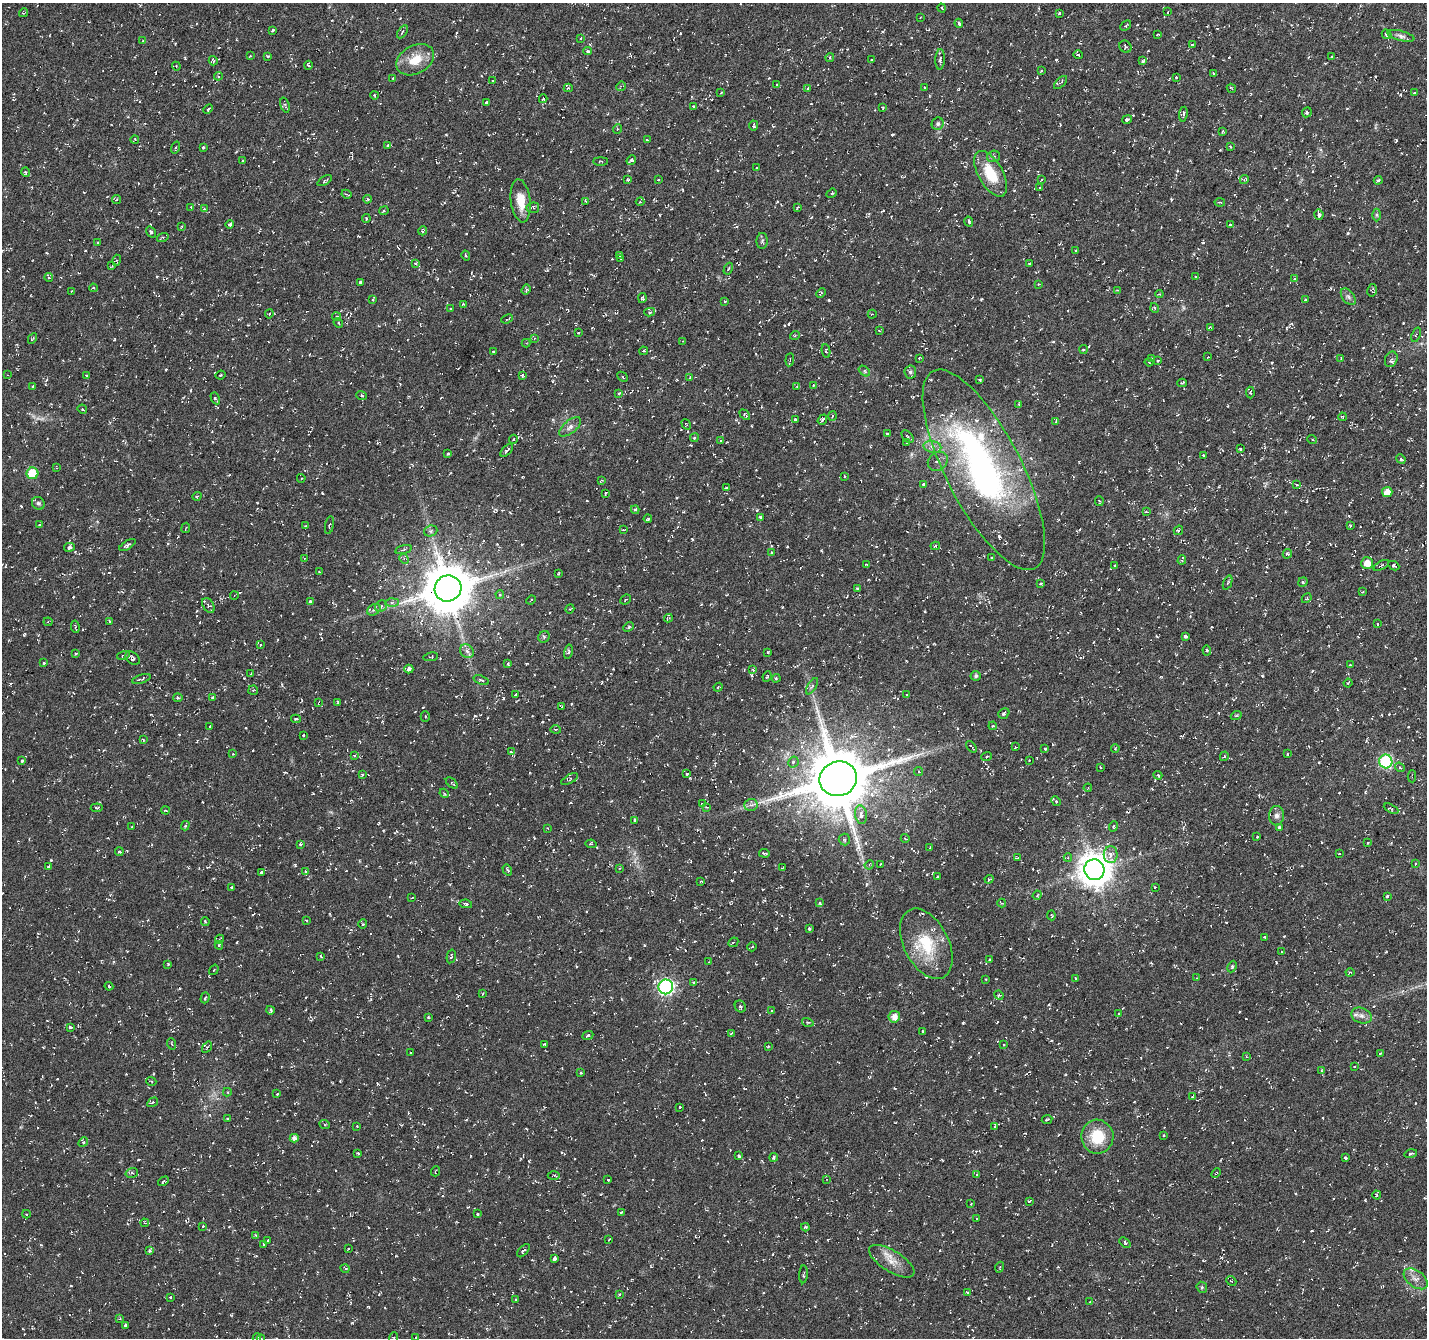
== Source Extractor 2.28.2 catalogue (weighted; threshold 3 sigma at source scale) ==
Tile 10 of 4 x 4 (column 2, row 3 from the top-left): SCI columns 1426-2850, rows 1540-2875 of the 5707 x 5815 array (HDU 1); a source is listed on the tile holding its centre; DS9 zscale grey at full resolution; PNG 1429 x 1340 px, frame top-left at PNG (2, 3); each listed source drawn as its Kron ellipse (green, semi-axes under 4 px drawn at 4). Nothing masked; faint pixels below the display range render black.
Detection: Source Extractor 2.28.2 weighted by HDU 2 'WHT'; one run over the whole footprint, this tile lists its part. Background -0.0234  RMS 0.0038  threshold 0.0154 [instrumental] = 3 sigma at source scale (4.09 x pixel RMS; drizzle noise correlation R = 1.36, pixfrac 0.8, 0.0396/0.0396 arcsec/px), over >= 5 px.
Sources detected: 949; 2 too faint to see at this stretch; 1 inside a brighter object's white glare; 128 cosmic-ray / hot-pixel residue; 1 long thin detection or spike segment (spike, bleed or trail) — neither listed nor drawn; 11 inside a brighter listed object's ellipse — not listed separately; of the other 806, all 500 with FLUX_AUTO >= 0.333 (the completeness limit of this list) listed and drawn (306 fainter detections not listed), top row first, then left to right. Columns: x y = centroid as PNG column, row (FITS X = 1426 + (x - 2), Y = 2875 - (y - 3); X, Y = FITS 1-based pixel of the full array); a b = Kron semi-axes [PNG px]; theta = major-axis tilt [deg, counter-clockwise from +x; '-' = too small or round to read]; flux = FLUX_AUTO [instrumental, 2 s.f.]
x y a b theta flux
942 8 4 3 - 0.55
1168 12 3 2 - 0.36
24 13 4 2 - 0.46
1059 13 4 3 - 0.51
920 17 3 2 - 0.4
959 23 4 3 - 0.96
1126 26 6 4 44 0.52
272 30 3 3 - 0.94
402 32 7 3 56 0.52
1157 34 3 2 - 0.38
1387 34 5 4 - 1.1
1401 36 13 5 -14 1.3
580 38 4 3 - 0.38
143 41 3 3 - 0.37
1193 45 4 3 - 0.38
1125 47 6 5 - 0.57
587 51 4 3 - 0.62
1078 55 5 3 - 0.39
250 56 3 3 - 0.37
268 56 3 3 - 0.94
1332 57 3 2 - 0.37
830 58 4 4 - 0.66
940 59 10 5 88 1
415 60 20 14 28 7.2
872 60 3 2 - 0.43
213 61 5 3 - 0.54
1143 61 4 3 - 0.86
308 65 4 3 - 0.63
176 66 4 3 - 0.35
1041 71 3 3 - 0.38
1213 73 3 3 - 0.59
218 76 4 4 - 0.43
393 78 3 3 - 0.42
1176 78 3 3 - 0.5
492 81 3 3 - 0.48
1061 82 8 3 46 0.55
777 84 3 3 - 0.68
621 86 5 4 - 0.42
568 88 4 4 - 0.54
808 88 3 3 - 0.73
924 88 3 2 - 0.4
1231 88 5 2 - 0.39
721 93 3 2 - 0.35
1414 93 3 2 - 0.52
374 95 4 3 - 0.46
543 99 4 3 - 0.53
487 102 3 3 - 0.73
285 105 8 4 -73 0.62
693 106 3 3 - 0.47
883 108 4 3 - 0.6
208 109 5 3 - 0.56
1307 112 5 5 - 0.62
1183 114 7 3 82 0.89
1127 119 5 4 - 0.74
938 124 6 6 - 1
754 126 5 3 - 0.96
617 129 5 3 - 0.33
1223 132 3 3 - 0.42
135 139 4 3 - 0.39
647 140 3 2 - 0.48
388 146 4 3 - 1.2
176 147 6 3 71 0.42
203 147 3 3 - 0.9
1230 147 3 2 - 0.4
993 156 6 5 - 0.77
243 160 3 3 - 0.45
631 160 5 3 - 1.1
600 161 7 3 0 0.35
756 168 3 2 - 0.38
26 172 5 4 - 0.59
991 174 25 12 -61 11
1244 179 4 4 - 0.55
628 180 3 3 - 0.53
658 180 4 4 - 0.36
1041 180 3 2 - 0.45
1378 180 4 3 - 0.44
325 181 8 3 31 0.47
1040 188 4 3 - 0.38
832 193 5 3 - 0.45
346 194 5 3 - 0.42
117 199 4 3 - 0.35
367 199 4 3 - 0.37
521 201 22 10 -83 6.9
586 201 3 2 - 0.96
640 202 4 3 - 0.4
1220 202 5 3 - 0.44
191 207 4 4 - 0.35
797 207 4 3 - 0.45
533 208 6 5 - 0.95
204 209 4 3 - 0.78
384 211 5 3 - 0.35
1319 215 5 4 - 1.2
1376 215 6 4 -89 0.55
366 219 4 3 - 0.55
969 221 5 3 - 0.69
230 224 4 3 - 1.1
1230 225 3 3 - 0.99
182 226 3 3 - 0.34
422 231 5 4 - 0.49
151 232 6 4 -54 0.79
163 237 6 4 18 0.51
762 241 8 5 89 0.75
98 242 3 2 - 0.34
1076 250 3 2 - 0.38
620 255 3 3 - 0.63
466 256 5 3 - 0.35
620 259 3 3 - 0.56
117 260 5 4 - 0.43
415 264 4 3 - 0.69
1029 264 3 3 - 0.75
112 266 4 3 - 0.34
728 269 6 3 61 0.46
1195 277 3 3 - 0.57
49 278 4 4 - 0.6
1294 279 3 3 - 0.53
361 282 4 3 - 1.1
1038 284 3 2 - 0.4
93 288 4 3 - 0.52
526 290 5 4 - 0.49
1117 290 4 3 - 0.35
1372 290 6 4 78 0.49
72 291 4 2 - 0.4
821 293 5 3 - 0.38
1159 294 4 4 - 0.34
1348 297 9 5 -52 1.1
642 298 5 3 - 0.49
373 299 4 3 - 0.37
1305 300 3 3 - 1.1
725 302 3 2 - 0.37
463 304 3 3 - 0.47
450 308 3 3 - 0.49
1155 308 5 3 - 0.38
650 312 5 4 - 0.75
269 314 4 3 - 0.44
872 314 4 4 - 0.37
336 317 4 4 - 0.93
507 319 6 3 22 0.5
338 323 5 4 - 0.46
1210 328 4 3 - 0.45
879 331 3 3 - 0.39
578 333 3 2 - 0.44
795 335 5 3 - 0.37
1416 335 7 4 69 0.55
32 338 5 3 - 0.77
534 338 4 3 - 0.46
682 341 4 3 - 0.33
526 343 4 4 - 0.35
1083 349 4 3 - 0.46
644 351 4 3 - 0.38
826 351 7 4 -82 0.67
493 352 3 2 - 0.46
1208 357 3 3 - 0.41
919 358 3 3 - 0.36
1152 359 4 3 - 0.4
1341 359 4 2 - 0.35
1391 359 8 6 65 1.1
790 360 6 3 83 0.5
1158 361 3 2 - 0.47
1149 362 4 2 - 0.34
864 371 6 4 -39 0.57
910 372 6 6 - 0.94
7 375 4 3 - 0.34
86 375 4 3 - 0.44
221 375 5 3 - 0.37
522 375 3 3 - 0.57
623 377 6 3 -45 0.42
690 377 4 3 - 0.5
980 380 4 3 - 0.43
1182 383 4 3 - 0.5
813 385 4 3 - 0.39
797 386 4 3 - 0.36
33 387 4 3 - 0.48
619 393 4 3 - 0.66
1250 393 6 4 -86 0.47
361 396 5 4 - 0.51
215 398 6 3 -62 0.69
1019 404 3 3 - 0.47
82 409 5 3 - 0.41
745 415 6 3 -45 0.54
833 416 5 3 - 0.38
1342 417 4 3 - 0.4
795 420 3 3 - 0.61
822 420 5 3 - 0.91
1056 422 3 3 - 0.64
686 424 5 3 - 0.34
570 427 13 6 40 1.6
887 434 3 3 - 0.9
908 437 7 4 -48 0.8
694 438 4 4 - 0.54
513 439 4 3 - 0.43
1312 439 5 3 - 0.35
721 441 3 3 - 0.63
907 443 3 3 - 0.74
932 447 9 6 -12 1.6
1240 449 3 2 - 0.39
507 451 8 3 49 1.1
448 454 3 3 - 0.57
1203 455 3 2 - 0.44
1401 459 5 4 - 0.43
938 461 10 9 - 1.5
56 468 3 3 - 0.36
984 470 111 38 -63 110
32 473 6 6 - 12
845 477 3 3 - 0.46
301 478 4 4 - 0.39
601 480 3 2 - 0.33
923 484 3 3 - 0.48
1296 485 4 3 - 0.49
726 488 4 3 - 0.81
1387 492 5 5 - 3.1
605 493 4 2 - 0.38
197 496 4 3 - 0.34
1099 501 5 3 - 0.37
38 503 7 6 - 0.74
635 510 4 3 - 0.63
1146 511 4 3 - 0.41
760 517 3 3 - 0.44
648 519 4 3 - 0.65
40 525 3 3 - 0.78
329 525 9 2 78 0.4
305 526 3 3 - 0.37
1350 526 3 3 - 0.41
186 528 5 2 - 0.34
623 529 3 2 - 0.35
1178 530 5 3 - 0.56
431 531 7 5 20 0.81
127 545 9 4 32 0.7
935 546 5 3 - 0.61
69 547 5 4 - 0.97
403 549 8 4 15 0.71
771 553 4 3 - 0.42
1287 554 5 4 - 0.55
304 558 3 3 - 0.47
992 558 3 3 - 0.55
404 559 5 4 - 0.61
1182 560 4 3 - 0.89
1367 563 6 6 - 3.2
866 565 3 2 - 0.34
1115 565 3 3 - 0.33
1381 565 8 4 29 0.81
1394 566 6 4 -27 0.65
319 572 3 2 - 0.35
559 573 3 2 - 0.47
1303 582 5 4 - 0.51
1041 583 3 3 - 0.82
1228 583 7 2 68 0.43
448 588 13 13 - 1700
857 588 3 3 - 0.59
1362 592 3 2 - 0.38
500 594 4 3 - 0.65
234 596 4 3 - 0.35
1307 598 5 3 - 0.44
626 599 6 3 42 0.44
531 600 5 3 - 0.36
310 601 3 3 - 1.2
392 603 6 4 2 0.82
208 605 8 5 -58 0.65
381 606 6 5 - 0.86
570 609 5 4 - 0.39
374 610 7 5 31 0.92
668 618 4 3 - 0.45
110 621 3 2 - 0.45
48 622 4 4 - 0.4
1377 624 3 2 - 0.43
75 627 6 2 -79 0.41
629 627 6 4 40 0.59
544 637 6 5 - 0.7
1185 637 3 3 - 1.3
260 645 4 3 - 0.43
1207 650 5 4 - 0.63
467 651 7 6 - 1.2
568 652 7 4 77 0.57
768 652 4 3 - 0.47
75 654 3 3 - 0.41
123 655 6 2 15 0.39
431 657 7 2 11 0.37
133 658 8 5 -36 0.92
44 663 3 3 - 0.57
508 664 4 3 - 0.34
1350 665 3 3 - 0.4
409 669 4 4 - 1.6
753 670 3 3 - 0.39
251 674 4 3 - 0.43
767 676 5 3 - 0.42
976 676 5 4 - 0.84
776 678 4 4 - 0.39
141 679 9 4 18 0.82
481 680 8 4 -20 0.74
1348 683 4 3 - 0.34
812 686 9 4 57 0.68
718 687 4 3 - 0.39
253 690 5 4 - 0.45
516 695 3 2 - 0.43
907 695 4 3 - 0.35
178 698 4 4 - 0.46
212 698 3 3 - 0.7
337 702 3 2 - 0.34
318 703 3 2 - 0.36
562 706 4 3 - 0.36
1004 713 6 5 - 0.73
1236 716 5 3 - 0.42
425 717 5 4 - 0.45
296 719 5 3 - 0.68
993 726 4 3 - 0.74
210 727 3 2 - 0.5
556 729 5 2 - 0.37
304 735 3 2 - 0.54
143 740 4 3 - 0.53
971 747 7 2 -51 1.1
1016 747 3 2 - 0.35
1115 748 4 3 - 0.39
1045 749 3 2 - 0.37
511 752 4 3 - 0.5
233 754 4 4 - 0.38
1287 754 3 2 - 0.43
354 755 4 3 - 0.68
987 756 5 3 - 0.46
1224 756 5 3 - 0.4
1029 760 3 2 - 0.4
22 761 3 3 - 0.4
1386 761 7 6 - 41
793 762 6 5 - 1.1
1100 767 4 4 - 0.4
1400 767 5 4 - 0.51
919 771 5 3 - 0.34
687 774 3 3 - 0.66
362 775 3 3 - 0.34
1158 775 4 3 - 0.36
1412 776 6 3 -89 0.39
570 779 9 4 30 0.54
838 779 19 17 18 2600
452 783 7 3 -44 0.59
1088 788 4 3 - 0.34
444 793 5 3 - 0.37
1056 801 5 4 - 0.89
702 804 4 3 - 0.48
751 805 6 6 - 0.95
706 807 3 2 - 0.35
97 808 6 3 7 0.54
1391 809 8 4 -27 0.52
166 810 4 3 - 0.46
861 815 9 6 -80 2.3
1277 816 10 7 85 1.5
635 820 3 3 - 1
185 826 5 3 - 0.54
1114 826 5 3 - 0.34
132 827 3 3 - 0.35
1279 827 3 3 - 0.7
547 828 3 3 - 0.33
1257 837 3 3 - 0.48
905 838 4 3 - 0.37
844 839 6 5 - 0.64
1368 843 3 3 - 0.35
300 844 3 3 - 0.59
591 844 5 4 - 0.51
930 848 3 3 - 0.36
119 852 4 4 - 0.54
764 853 5 3 - 0.66
1339 854 3 2 - 0.35
1111 855 8 7 - 1.8
1017 858 3 3 - 0.4
1068 858 4 4 - 0.5
880 864 3 2 - 0.51
1415 864 3 3 - 0.55
869 865 5 3 - 0.37
48 866 4 3 - 0.71
783 867 4 3 - 0.35
619 868 3 3 - 0.34
507 870 6 2 -59 0.42
1094 870 10 10 - 650
306 871 4 3 - 0.79
261 872 3 3 - 0.97
937 876 3 2 - 0.41
989 879 4 3 - 0.49
701 881 3 3 - 0.34
231 887 3 2 - 0.57
1155 887 3 2 - 0.45
1037 895 5 4 - 0.4
1387 896 4 3 - 1.2
412 898 3 2 - 0.38
820 903 3 3 - 0.86
1002 903 4 3 - 0.37
466 904 6 4 -11 0.69
1051 915 5 3 - 0.4
306 920 4 3 - 0.36
205 921 4 3 - 0.49
363 924 4 4 - 0.4
809 929 3 3 - 0.77
1265 937 3 2 - 0.35
219 939 5 3 - 0.62
733 942 5 3 - 0.36
926 944 38 22 -63 16
219 945 4 4 - 0.36
752 947 5 4 - 0.46
1281 952 3 2 - 0.41
451 956 7 3 76 0.52
321 957 4 2 - 0.33
989 960 3 3 - 0.5
709 962 3 2 - 0.38
168 964 3 3 - 0.37
1232 967 6 4 64 0.47
214 970 5 3 - 0.34
1350 972 4 3 - 0.35
1076 978 3 3 - 0.34
1197 978 4 3 - 0.42
985 979 3 2 - 0.37
694 982 4 3 - 0.46
109 986 4 3 - 0.45
666 987 7 7 - 77
483 993 3 3 - 0.62
999 995 5 4 - 0.46
205 998 5 3 - 0.44
740 1006 6 5 - 0.75
270 1010 4 4 - 0.71
772 1011 3 3 - 0.54
1119 1014 3 3 - 0.4
1361 1016 10 7 -20 1.6
428 1017 3 3 - 0.33
894 1017 6 5 - 2.5
808 1022 6 3 -17 0.46
70 1027 3 3 - 0.89
923 1031 3 3 - 0.73
731 1033 3 2 - 0.35
588 1036 6 4 23 0.73
172 1044 6 3 -70 0.39
1004 1044 4 4 - 0.58
545 1045 3 3 - 0.55
768 1046 3 2 - 0.37
207 1047 6 3 53 0.52
410 1052 3 2 - 0.35
1380 1053 3 3 - 0.34
1246 1057 3 3 - 0.41
1354 1066 3 2 - 0.41
1322 1071 4 4 - 0.45
581 1073 3 3 - 0.66
151 1081 5 3 - 0.35
227 1092 4 4 - 0.52
277 1094 3 3 - 0.46
1193 1097 3 3 - 0.49
153 1102 6 3 32 0.46
680 1107 3 3 - 0.64
227 1119 3 3 - 0.33
1047 1119 5 3 - 0.39
325 1125 5 3 - 0.38
357 1126 3 3 - 0.39
995 1127 3 2 - 0.63
1164 1136 3 3 - 0.49
1097 1137 17 16 - 12
294 1138 4 4 - 1.6
83 1142 5 4 - 0.53
358 1153 3 3 - 0.47
1411 1154 6 3 14 0.98
739 1156 3 3 - 0.76
774 1157 4 4 - 0.77
1345 1158 4 3 - 0.74
435 1171 5 3 - 0.39
132 1173 6 5 - 0.73
1216 1173 5 3 - 0.4
554 1175 6 2 -1 0.37
976 1175 4 3 - 0.49
826 1179 4 3 - 0.37
608 1180 3 2 - 0.43
163 1181 6 4 31 0.52
1377 1195 4 4 - 0.42
1029 1201 4 3 - 0.38
971 1204 3 2 - 0.4
621 1212 3 2 - 0.43
26 1214 4 4 - 0.39
477 1214 3 3 - 0.7
977 1218 3 2 - 0.35
145 1223 4 4 - 0.41
203 1226 3 3 - 0.37
805 1227 4 3 - 0.46
255 1235 4 3 - 0.42
268 1240 3 2 - 0.41
609 1240 3 2 - 0.39
1125 1242 6 4 -40 0.66
264 1244 3 3 - 0.71
348 1249 3 2 - 0.34
150 1251 3 3 - 0.99
523 1251 8 3 48 0.6
554 1258 4 4 - 1.1
892 1261 26 10 -32 4.7
1000 1267 5 3 - 0.34
345 1268 5 3 - 0.44
803 1274 9 3 85 0.5
1416 1279 14 8 -36 2.3
1231 1281 5 4 - 0.44
1202 1287 6 5 - 0.52
967 1292 4 3 - 0.38
619 1294 3 2 - 0.42
171 1297 3 2 - 0.53
516 1299 3 3 - 0.67
1090 1302 3 3 - 0.65
120 1319 4 3 - 0.35
125 1325 3 3 - 0.42
257 1337 4 3 - 0.45
261 1338 4 4 - 0.34
393 1338 5 3 - 0.34
416 1338 3 3 - 0.48
Isophote crosses this tile's border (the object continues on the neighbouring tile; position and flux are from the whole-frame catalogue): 4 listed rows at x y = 257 1337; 261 1338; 393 1338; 416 1338
Unlisted compact peaks at least as high as the median listed source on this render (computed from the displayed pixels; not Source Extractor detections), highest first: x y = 893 134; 757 510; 529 1161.